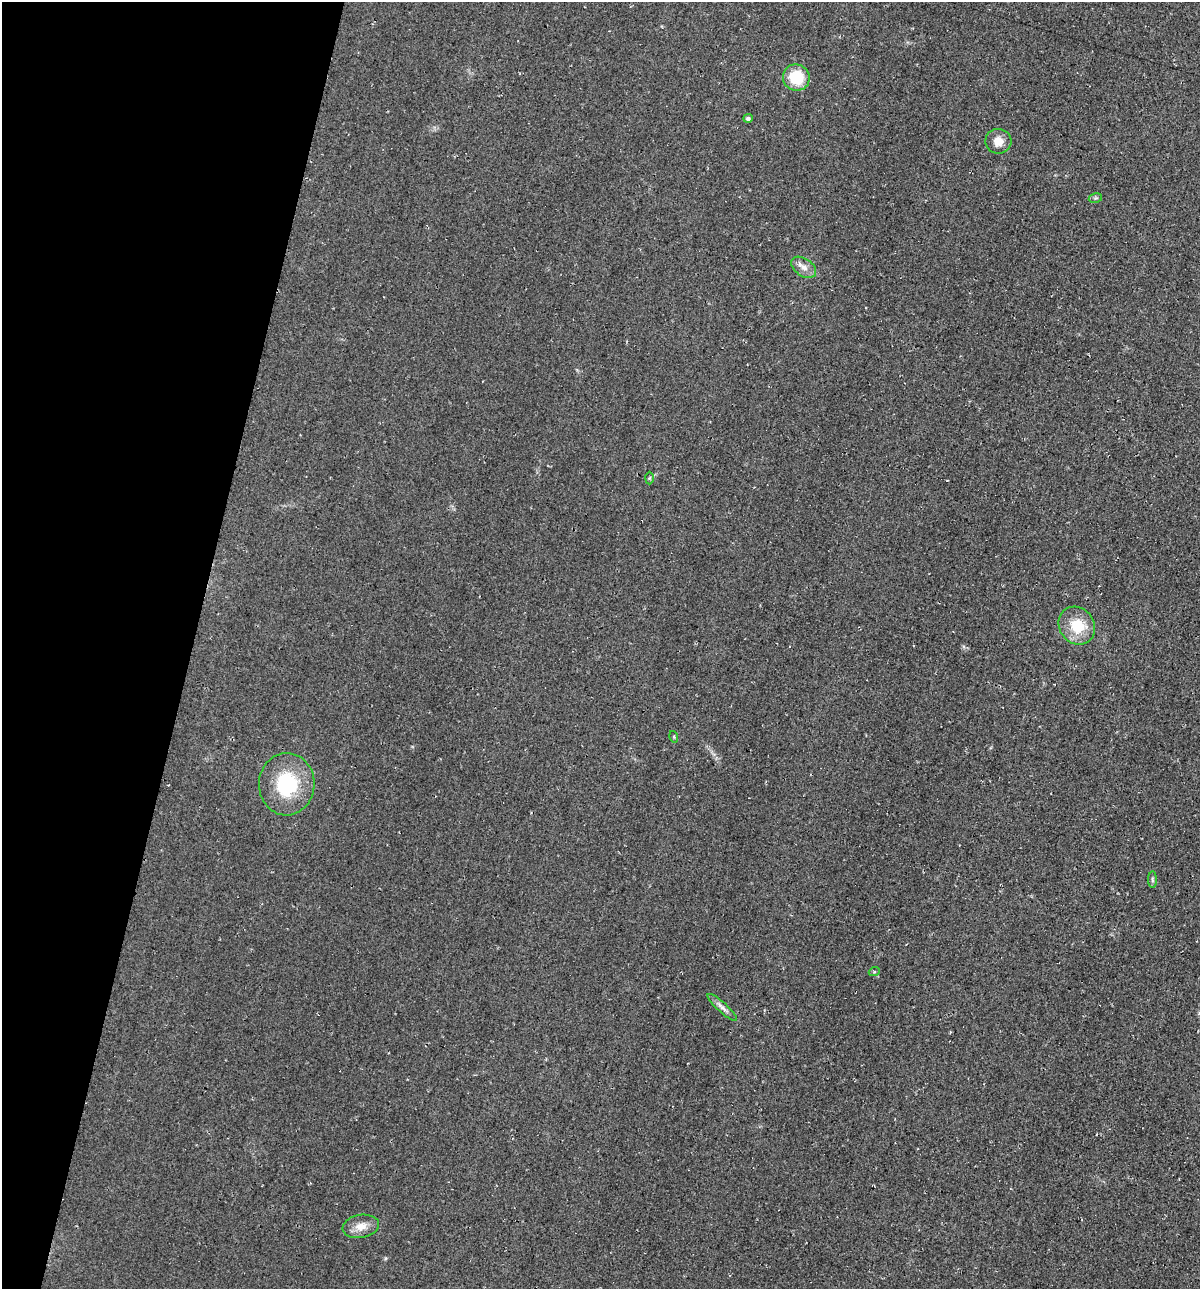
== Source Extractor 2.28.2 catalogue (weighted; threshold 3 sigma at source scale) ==
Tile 9 of 4 x 4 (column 1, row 3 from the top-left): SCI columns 122-1319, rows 1298-2584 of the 5225 x 5189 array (HDU 1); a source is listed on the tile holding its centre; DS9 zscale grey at full resolution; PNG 1202 x 1291 px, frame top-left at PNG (2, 2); each listed source drawn as its Kron ellipse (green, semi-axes under 4 px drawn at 4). Shown black and unused: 16% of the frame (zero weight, under 2 of 3 exposures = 1% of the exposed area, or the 3 px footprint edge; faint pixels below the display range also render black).
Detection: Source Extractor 2.28.2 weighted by HDU 2 'WHT'; one run over the whole footprint, this tile lists its part. Background 0.0842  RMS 0.014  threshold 0.0626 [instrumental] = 3 sigma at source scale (4.5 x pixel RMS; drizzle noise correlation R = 1.50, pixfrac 1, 0.05/0.05 arcsec/px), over >= 5 px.
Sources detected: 14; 1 cosmic-ray / hot-pixel residue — neither listed nor drawn; the other 13 listed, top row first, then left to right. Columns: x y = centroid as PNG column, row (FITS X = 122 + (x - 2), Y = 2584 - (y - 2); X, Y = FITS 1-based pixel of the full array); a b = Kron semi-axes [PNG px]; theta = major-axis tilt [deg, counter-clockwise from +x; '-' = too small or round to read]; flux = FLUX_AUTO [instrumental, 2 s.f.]
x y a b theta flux
796 77 13 13 - 43
748 118 5 4 - 3.9
998 141 13 12 - 15
1095 198 7 5 12 2.5
804 267 14 9 -34 10
649 478 6 4 88 1.9
1077 626 20 17 -54 40
674 737 6 3 -73 1.5
287 784 31 28 88 87
1152 880 8 4 -89 2.5
874 972 5 3 - 1.6
722 1007 19 5 -42 6.7
361 1226 18 11 10 15